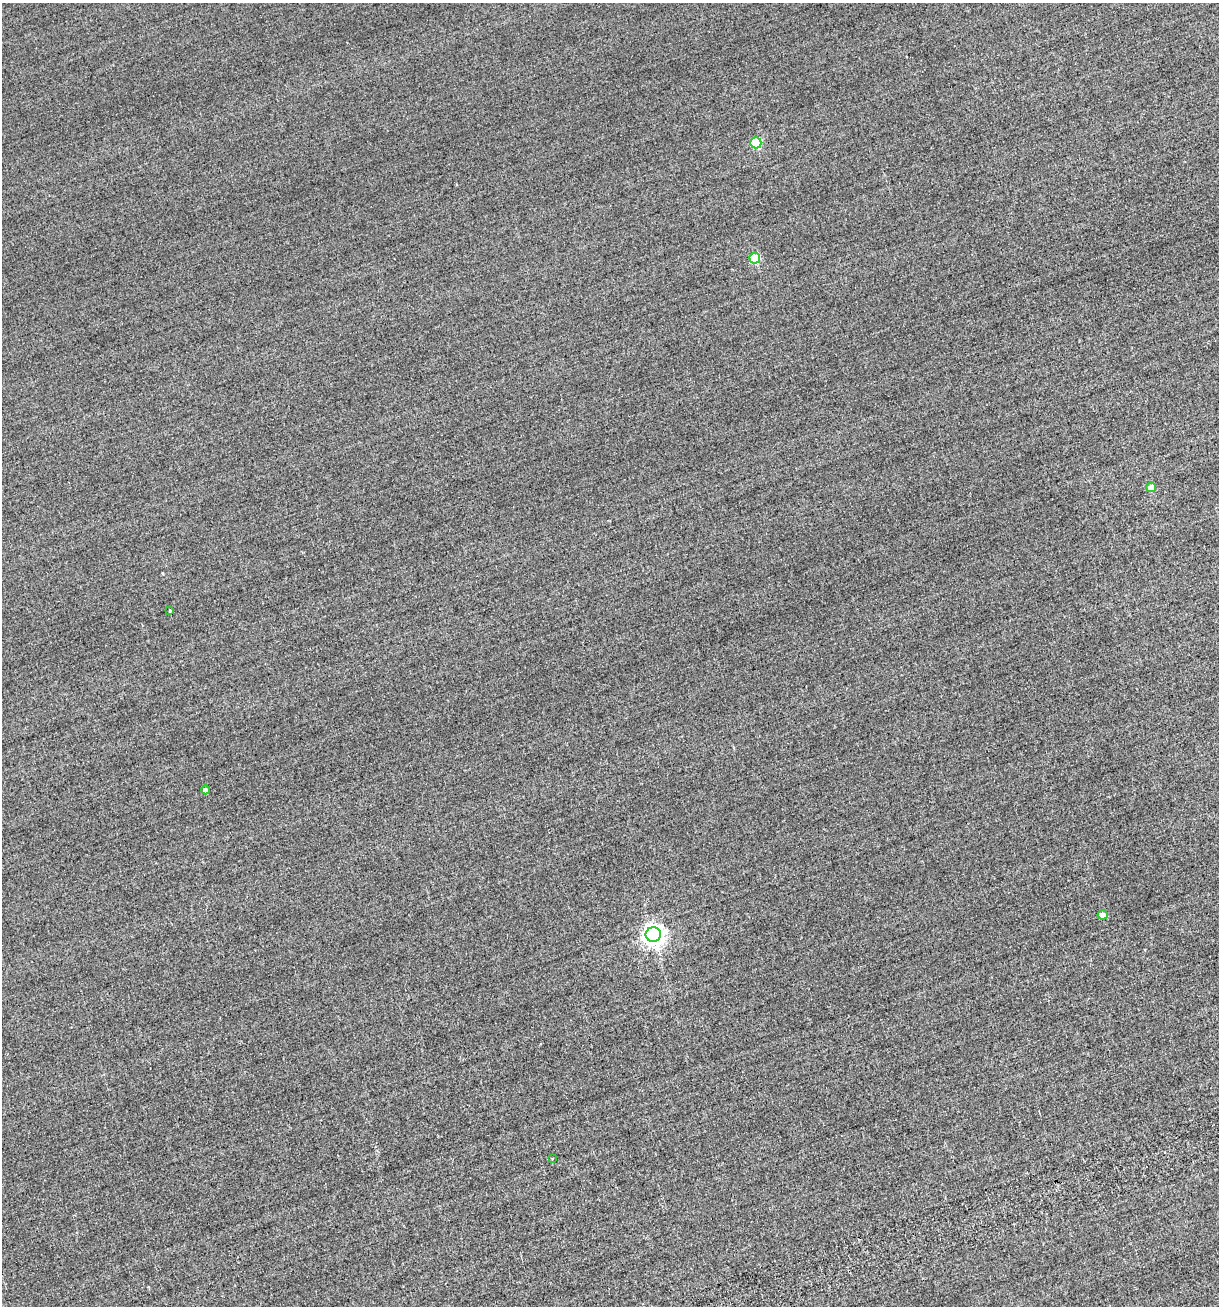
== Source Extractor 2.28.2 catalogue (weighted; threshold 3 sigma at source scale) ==
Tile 6 of 4 x 4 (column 2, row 2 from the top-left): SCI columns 1430-2646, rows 2694-3997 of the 5577 x 5599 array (HDU 1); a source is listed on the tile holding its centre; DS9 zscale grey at full resolution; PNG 1221 x 1308 px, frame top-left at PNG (2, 3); each listed source drawn as its Kron ellipse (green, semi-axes under 4 px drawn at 4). Shown black and unused: <1% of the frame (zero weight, under 2 of 3 exposures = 12% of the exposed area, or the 3 px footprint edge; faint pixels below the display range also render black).
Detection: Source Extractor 2.28.2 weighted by HDU 2 'WHT'; one run over the whole footprint, this tile lists its part. Background -0.476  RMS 3.4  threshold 15.3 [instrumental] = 3 sigma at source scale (4.5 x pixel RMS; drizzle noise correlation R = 1.50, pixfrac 1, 0.05/0.05 arcsec/px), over >= 5 px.
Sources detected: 8; all 8 listed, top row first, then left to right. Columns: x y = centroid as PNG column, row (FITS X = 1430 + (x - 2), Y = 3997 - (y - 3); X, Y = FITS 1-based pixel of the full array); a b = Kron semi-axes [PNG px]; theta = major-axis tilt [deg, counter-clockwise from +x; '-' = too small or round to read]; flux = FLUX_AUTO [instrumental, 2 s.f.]
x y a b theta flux
756 143 5 5 - 17000
755 258 5 5 - 14000
1151 487 5 4 - 4600
170 611 4 3 - 510
205 790 4 4 - 1500
1103 915 5 4 - 3800
653 935 8 7 - 180000
552 1158 2 2 - 270